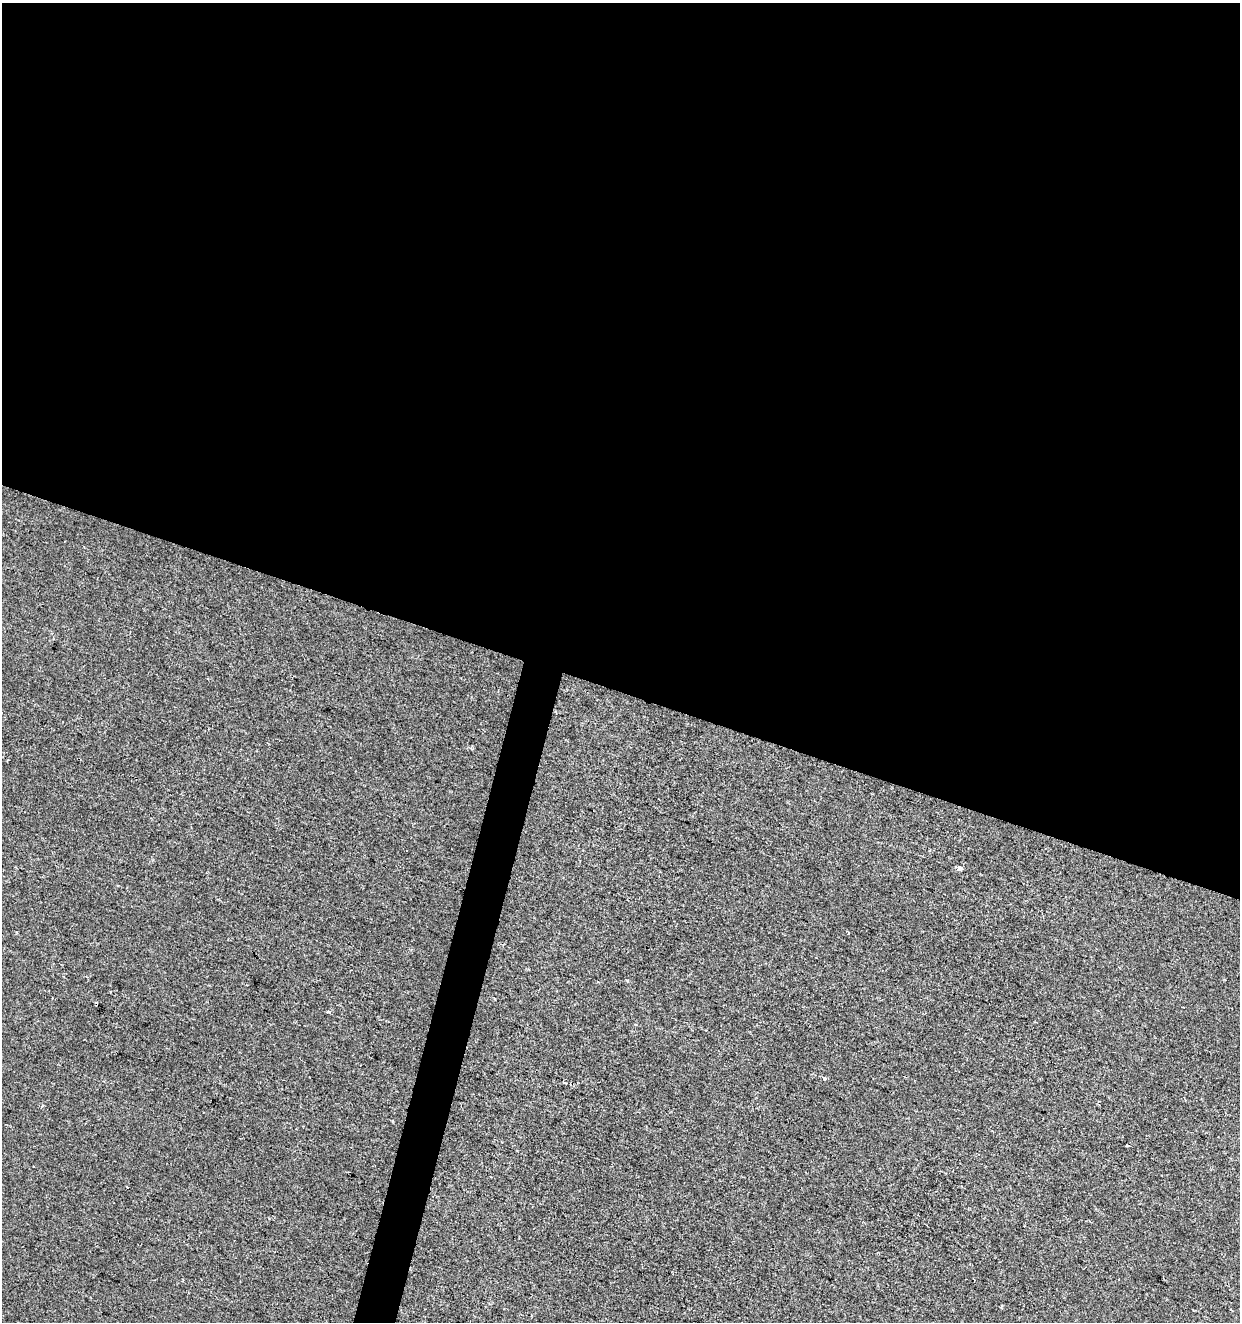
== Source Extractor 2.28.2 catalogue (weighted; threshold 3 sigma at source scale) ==
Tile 3 of 4 x 4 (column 3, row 1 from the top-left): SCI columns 2696-3933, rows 3966-5285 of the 5452 x 5285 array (HDU 1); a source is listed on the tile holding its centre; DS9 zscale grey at full resolution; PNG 1242 x 1324 px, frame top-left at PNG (2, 3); no overlay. Shown black and unused: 54% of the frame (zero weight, under 2 of 3 exposures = <1% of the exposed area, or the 3 px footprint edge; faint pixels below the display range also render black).
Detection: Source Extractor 2.28.2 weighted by HDU 2 'WHT'; one run over the whole footprint, this tile lists its part. Background -3.79e-04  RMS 0.0041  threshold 0.0187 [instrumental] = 3 sigma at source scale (4.5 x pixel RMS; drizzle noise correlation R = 1.50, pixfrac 1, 0.0396/0.0396 arcsec/px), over >= 5 px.
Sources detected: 9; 1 cosmic-ray / hot-pixel residue — not listed; the other 8 listed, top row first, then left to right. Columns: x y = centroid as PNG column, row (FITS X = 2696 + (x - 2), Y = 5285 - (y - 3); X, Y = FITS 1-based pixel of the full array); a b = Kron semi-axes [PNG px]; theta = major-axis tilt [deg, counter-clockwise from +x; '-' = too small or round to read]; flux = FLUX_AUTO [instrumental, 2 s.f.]
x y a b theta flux
959 868 4 4 - 24
849 933 4 3 - 0.35
495 999 3 3 - 1.1
327 1011 4 3 - 0.7
824 1078 4 3 - 2.8
564 1083 4 2 - 0.52
1127 1145 3 3 - 1
127 1187 3 3 - 6.4